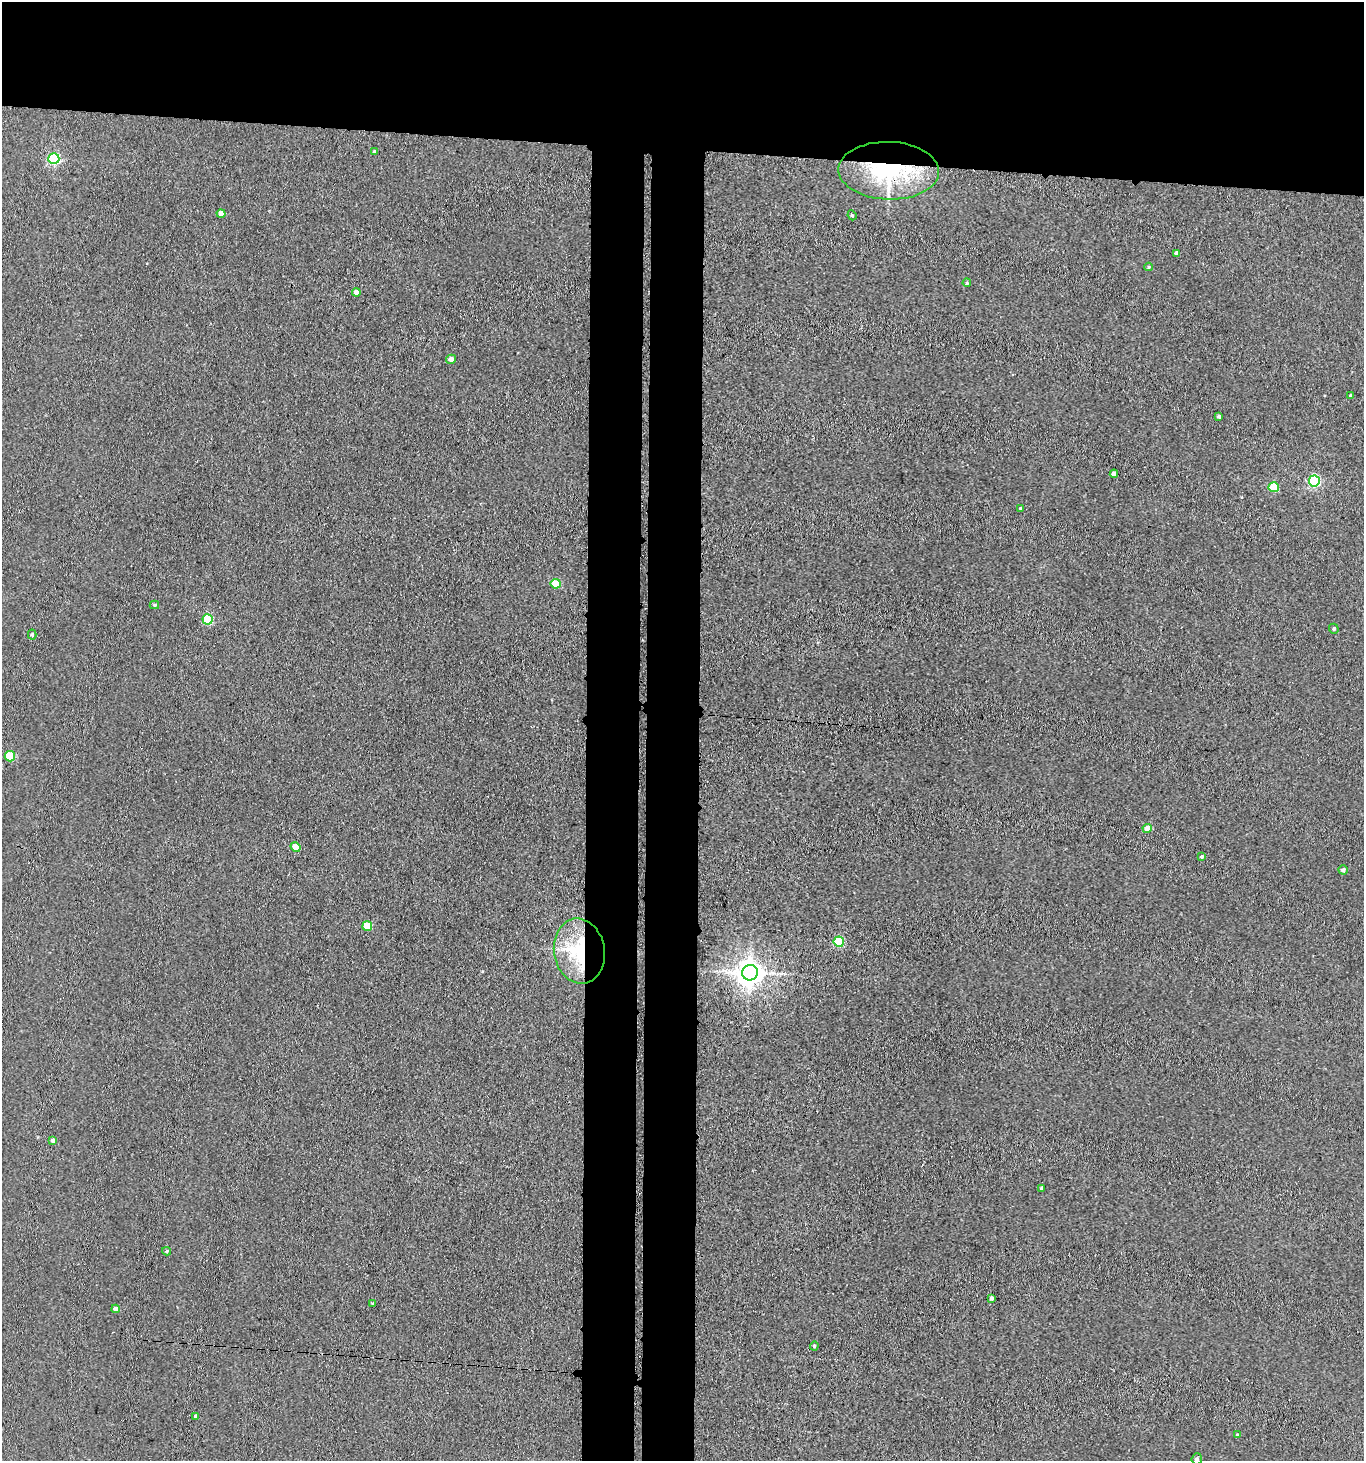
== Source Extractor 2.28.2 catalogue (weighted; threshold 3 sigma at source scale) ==
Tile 2 of 3 x 3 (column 2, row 1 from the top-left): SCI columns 1582-2943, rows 2924-4382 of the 4467 x 4386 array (HDU 1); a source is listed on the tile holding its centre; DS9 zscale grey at full resolution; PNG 1366 x 1463 px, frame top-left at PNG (2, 2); each listed source drawn as its Kron ellipse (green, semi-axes under 4 px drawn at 4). Shown black and unused: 17% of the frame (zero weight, under 3 of 4 exposures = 5% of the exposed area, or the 3 px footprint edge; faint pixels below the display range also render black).
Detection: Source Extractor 2.28.2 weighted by HDU 2 'WHT'; one run over the whole footprint, this tile lists its part. Background 0.0425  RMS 0.0065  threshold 0.0291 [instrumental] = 3 sigma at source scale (4.5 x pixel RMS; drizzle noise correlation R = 1.50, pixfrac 1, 0.05/0.05 arcsec/px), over >= 5 px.
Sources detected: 40; all 40 listed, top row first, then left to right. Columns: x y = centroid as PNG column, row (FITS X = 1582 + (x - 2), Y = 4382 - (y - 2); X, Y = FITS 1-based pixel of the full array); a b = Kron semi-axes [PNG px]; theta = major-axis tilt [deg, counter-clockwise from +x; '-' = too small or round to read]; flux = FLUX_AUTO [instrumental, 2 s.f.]
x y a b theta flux
374 152 4 4 - 1.7
54 159 5 5 - 79
889 171 50 29 -2 85
221 214 4 4 - 6.4
852 215 5 4 - 0.97
1177 253 4 4 - 2.9
1149 267 4 4 - 0.66
967 283 4 4 - 0.8
356 292 4 4 - 5.1
451 359 5 4 - 4.5
1351 396 4 3 - 0.97
1219 416 3 3 - 1.5
1114 474 4 4 - 3
1314 481 5 5 - 91
1274 487 5 5 - 24
1020 508 4 4 - 0.98
556 584 5 4 - 15
154 605 5 4 - 0.7
208 619 5 5 - 36
1334 629 5 4 - 1.1
32 635 5 4 - 1.3
10 756 5 5 - 24
1147 828 4 4 - 7.6
296 847 5 4 - 9.5
1202 857 4 4 - 1.1
1343 870 5 4 - 1.9
367 926 5 4 - 18
839 942 5 5 - 55
579 951 32 25 -80 58
750 973 8 7 - 770
53 1140 4 4 - 2.7
1041 1188 4 3 - 0.91
167 1251 4 4 - 0.94
992 1298 4 3 - 1.8
373 1304 3 3 - 1.3
116 1309 4 4 - 5.1
814 1346 4 3 - 1.3
196 1416 4 4 - 1.6
1237 1435 4 3 - 0.95
1197 1459 5 5 - 1.8
Overlapping masked pixels (flux is a lower limit): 2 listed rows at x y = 889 171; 579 951
Isophote crosses this tile's border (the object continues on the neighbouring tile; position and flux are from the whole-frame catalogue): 1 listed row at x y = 1197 1459